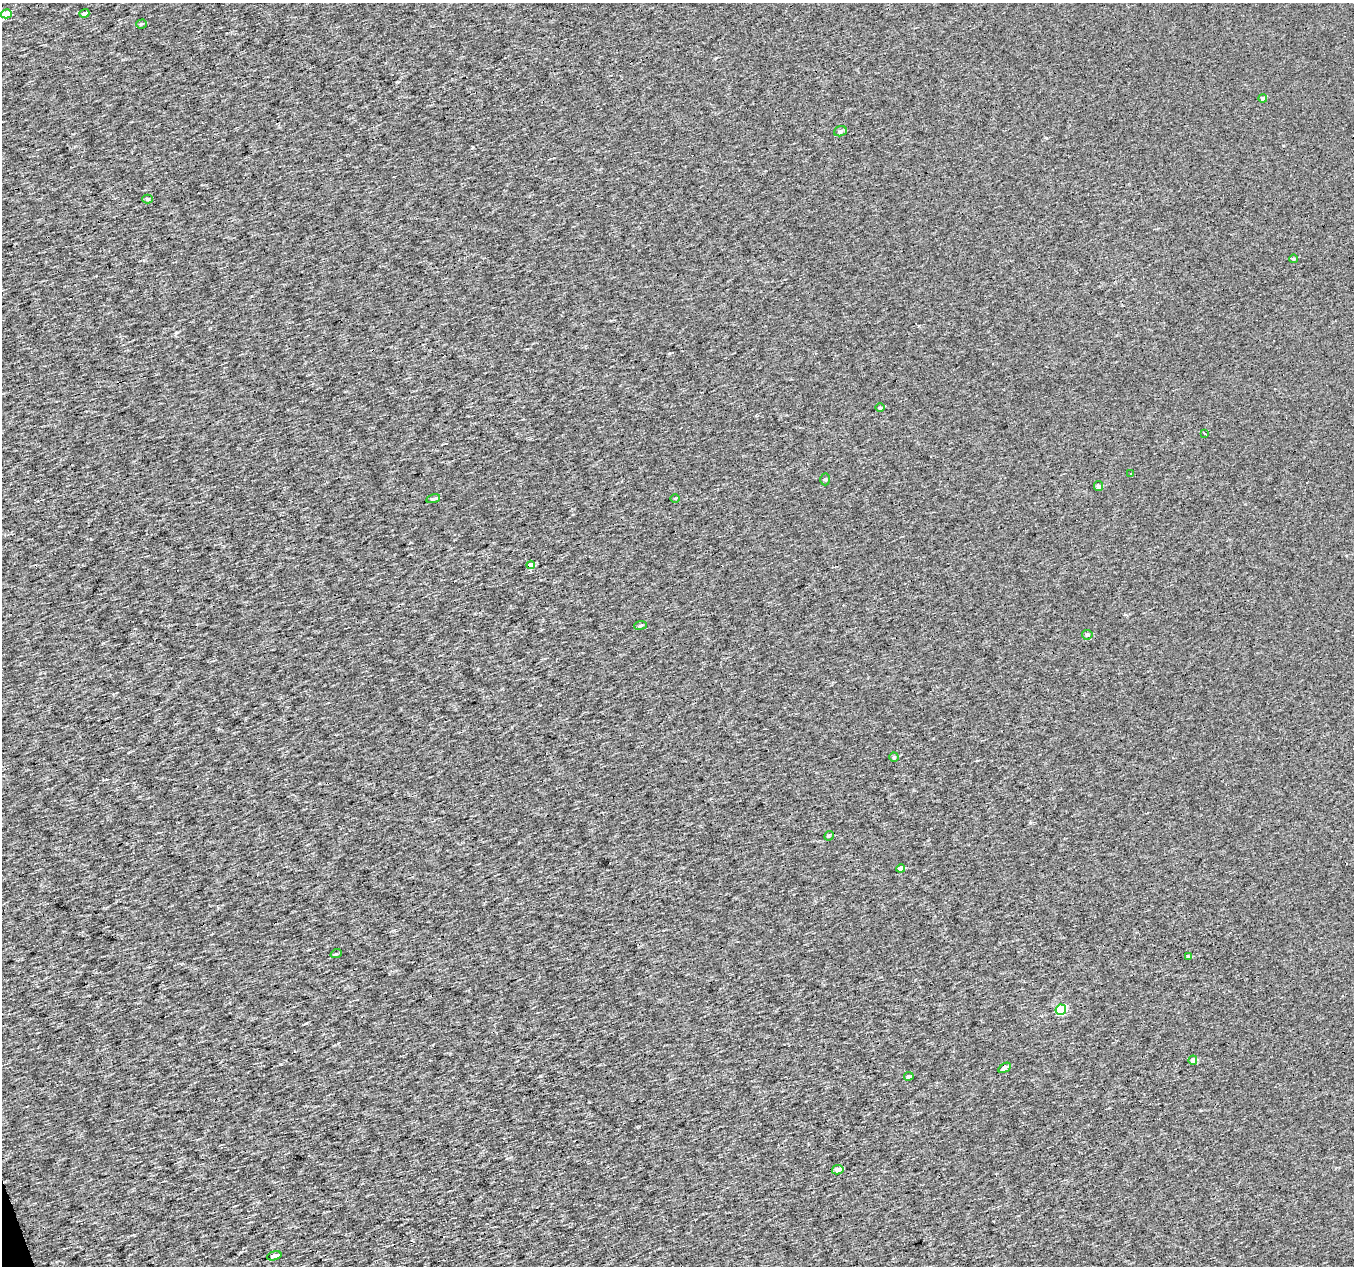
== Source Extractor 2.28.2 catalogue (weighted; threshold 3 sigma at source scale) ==
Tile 7 of 4 x 4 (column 3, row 2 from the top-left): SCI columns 2703-4054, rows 2589-3852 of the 5405 x 5232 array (HDU 1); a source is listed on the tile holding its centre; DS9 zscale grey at full resolution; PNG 1356 x 1268 px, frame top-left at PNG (2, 3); each listed source drawn as its Kron ellipse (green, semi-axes under 4 px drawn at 4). Shown black and unused: <1% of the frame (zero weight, under 3 of 4 exposures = <1% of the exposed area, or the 3 px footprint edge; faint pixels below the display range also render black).
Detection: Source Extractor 2.28.2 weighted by HDU 2 'WHT'; one run over the whole footprint, this tile lists its part. Background 5.33e-04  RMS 0.019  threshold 0.085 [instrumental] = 3 sigma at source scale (4.5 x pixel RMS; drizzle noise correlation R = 1.50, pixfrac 1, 0.0396/0.0396 arcsec/px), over >= 5 px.
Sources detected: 31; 3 cosmic-ray / hot-pixel residue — neither listed nor drawn; the other 28 listed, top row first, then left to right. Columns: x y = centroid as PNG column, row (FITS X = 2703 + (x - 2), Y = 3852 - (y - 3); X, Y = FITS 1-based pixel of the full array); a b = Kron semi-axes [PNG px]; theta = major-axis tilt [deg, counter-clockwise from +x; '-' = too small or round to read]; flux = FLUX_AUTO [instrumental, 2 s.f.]
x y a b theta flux
84 13 5 3 - 7.4
6 14 5 4 - 39
142 24 5 4 - 2.3
1263 98 4 4 - 4.8
840 131 6 5 - 3.6
147 199 5 4 - 3.1
1293 259 4 4 - 2.8
880 408 5 4 - 3.8
1204 433 3 2 - 2.6
1131 473 2 2 - 1.3
825 479 6 5 - 2.9
1098 486 5 4 - 5.4
675 498 4 3 - 1.5
433 499 7 3 15 4.4
531 565 4 4 - 18
641 625 6 4 7 2.9
1087 635 5 5 - 2.6
894 757 4 4 - 2.6
829 836 5 4 - 2.3
901 868 4 4 - 7
336 954 6 3 18 2.1
1189 957 4 3 - 3
1061 1010 5 5 - 110
1193 1060 4 4 - 12
1005 1068 7 4 32 7.8
909 1076 5 4 - 3.3
838 1170 5 4 - 9.6
274 1256 7 4 16 7
Isophote crosses this tile's border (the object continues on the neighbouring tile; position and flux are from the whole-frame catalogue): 1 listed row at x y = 6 14
Unlisted compact peaks at least as high as the median listed source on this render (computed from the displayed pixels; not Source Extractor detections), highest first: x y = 540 1076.